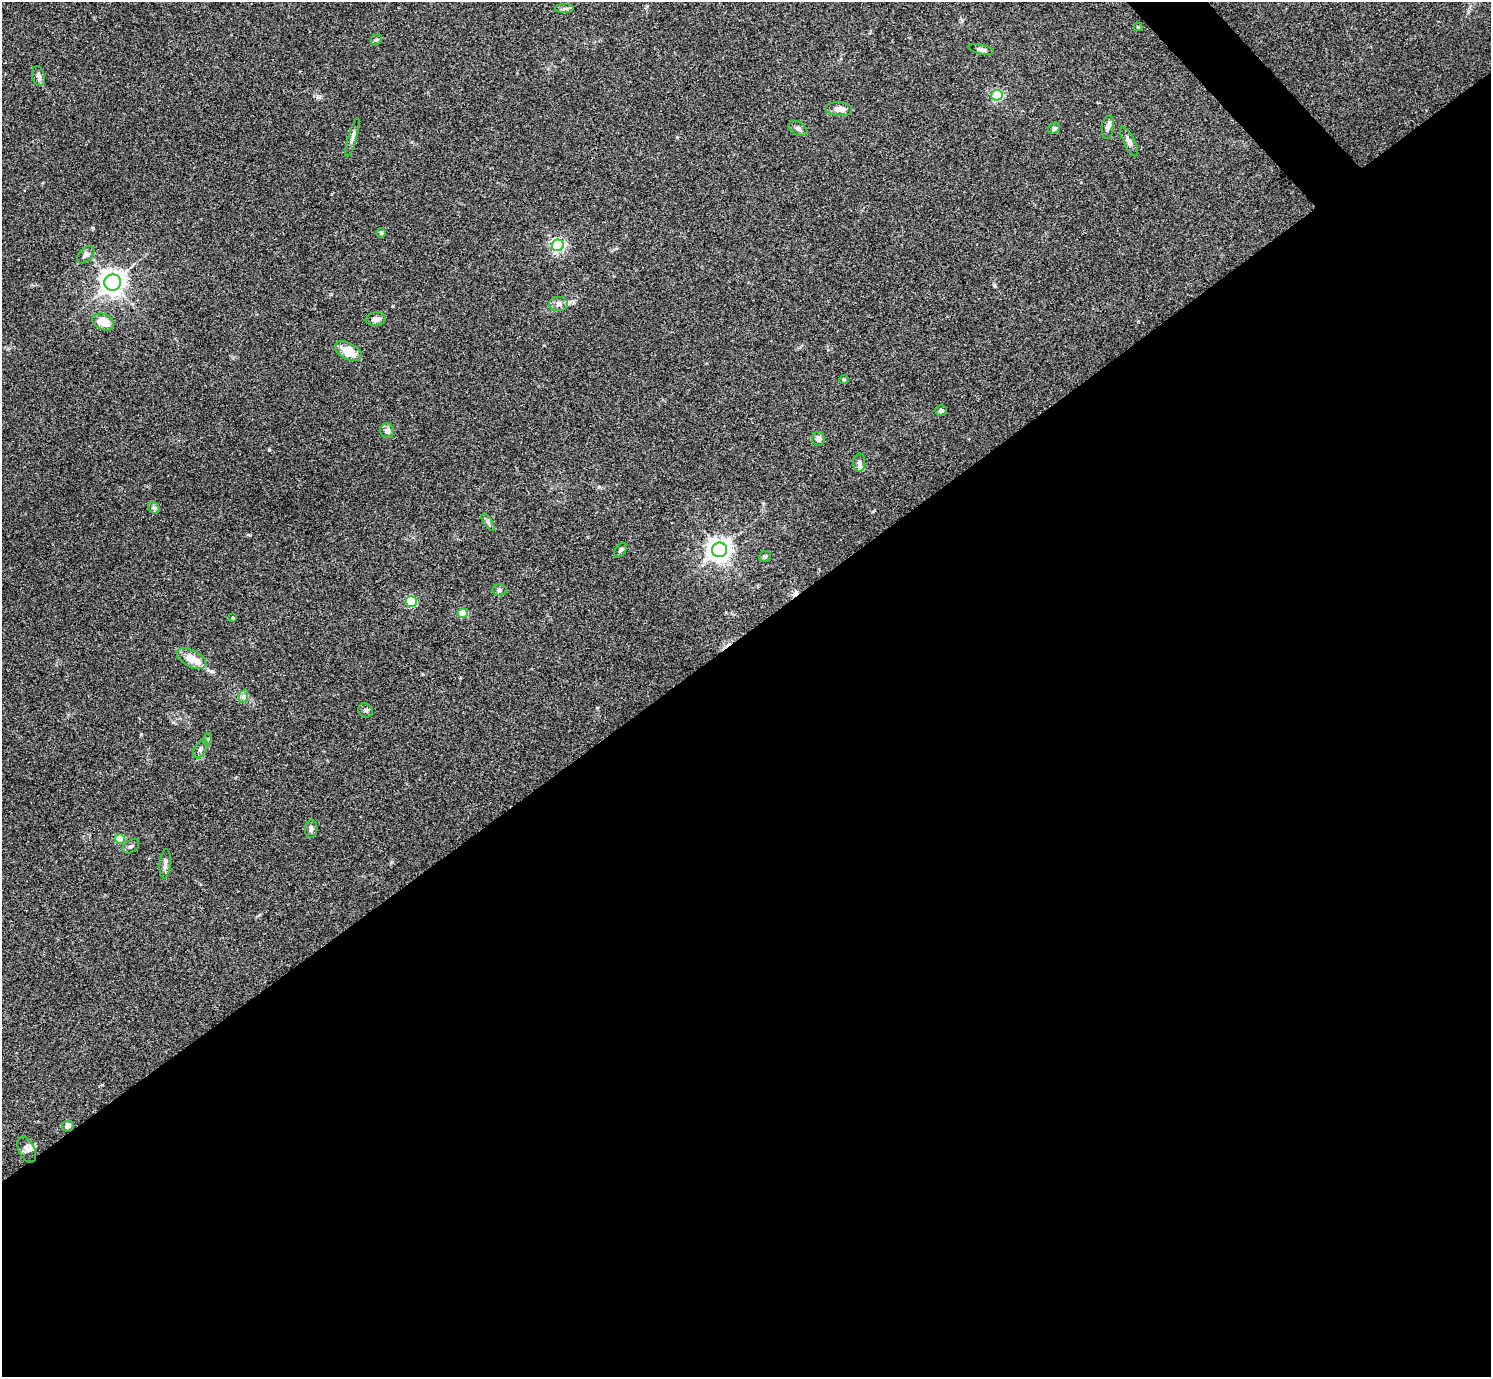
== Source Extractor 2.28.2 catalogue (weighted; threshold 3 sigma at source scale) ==
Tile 15 of 4 x 4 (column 3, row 4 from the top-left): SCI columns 2984-4472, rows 301-1675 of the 5963 x 5961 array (HDU 1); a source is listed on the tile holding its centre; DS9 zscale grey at full resolution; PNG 1493 x 1379 px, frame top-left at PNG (2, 2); each listed source drawn as its Kron ellipse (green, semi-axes under 4 px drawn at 4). Shown black and unused: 55% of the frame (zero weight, under 3 of 4 exposures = <1% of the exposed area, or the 3 px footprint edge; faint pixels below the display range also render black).
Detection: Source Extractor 2.28.2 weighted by HDU 2 'WHT'; one run over the whole footprint, this tile lists its part. Background 0.154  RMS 0.0074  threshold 0.0331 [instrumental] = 3 sigma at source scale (4.5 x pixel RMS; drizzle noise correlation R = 1.50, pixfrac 1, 0.05/0.05 arcsec/px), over >= 5 px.
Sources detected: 47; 1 cosmic-ray / hot-pixel residue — neither listed nor drawn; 1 inside a brighter listed object's ellipse — not listed separately; the other 45 listed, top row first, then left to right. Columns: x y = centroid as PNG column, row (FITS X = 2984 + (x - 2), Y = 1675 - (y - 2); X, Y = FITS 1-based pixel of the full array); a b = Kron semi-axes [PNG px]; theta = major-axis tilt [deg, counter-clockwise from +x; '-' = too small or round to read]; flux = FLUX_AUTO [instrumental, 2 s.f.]
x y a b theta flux
565 9 9 4 1 1.7
1138 27 4 4 - 0.64
376 40 6 4 42 1.1
981 49 13 4 -12 2.3
38 76 10 6 -77 3.1
997 95 6 5 - 85
839 109 13 6 -4 5.3
1108 127 11 6 82 2.6
798 128 10 6 -31 2.3
1054 128 6 5 - 1.4
352 137 20 4 73 2.7
1129 141 16 5 -63 3
381 233 5 5 - 1.1
558 245 6 6 - 140
86 255 10 6 45 2.9
113 282 8 8 - 570
559 304 9 7 0 2.8
376 319 10 6 8 3.4
103 322 11 8 -23 11
348 351 14 8 -27 12
844 380 5 4 - 0.83
941 410 6 5 - 1.6
387 431 7 7 - 3.4
818 439 7 6 - 2.9
859 463 9 6 87 1.9
154 508 6 5 - 1.3
488 522 10 4 -56 1.6
620 550 8 5 52 1.7
719 550 7 7 - 560
765 556 6 5 - 1.5
499 590 7 5 -2 1.7
411 602 5 5 - 42
463 613 5 5 - 16
233 618 4 3 - 0.79
191 659 16 8 -27 12
244 696 7 4 71 1.7
366 710 8 7 - 2
208 739 6 4 71 1.1
200 749 10 6 62 2.4
311 829 9 6 84 2
120 839 5 5 - 18
131 846 9 6 33 1.9
165 864 15 5 84 2.9
68 1126 6 5 - 2.6
27 1149 14 8 -65 3.5
Unlisted compact peaks at least as high as the median listed source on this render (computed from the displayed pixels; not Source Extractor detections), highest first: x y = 995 286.